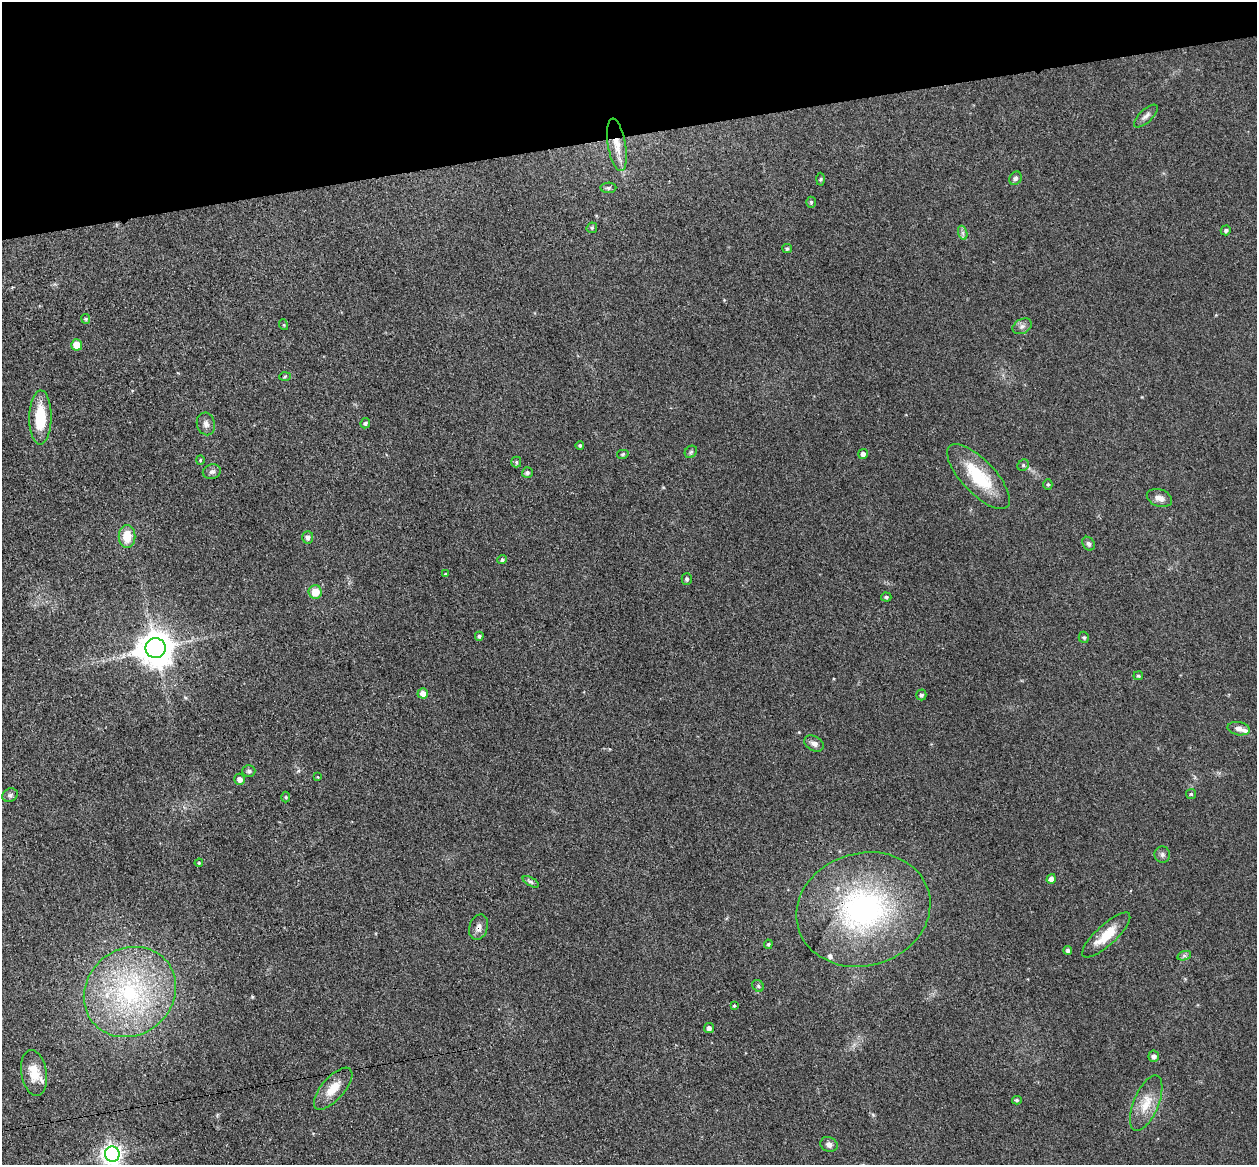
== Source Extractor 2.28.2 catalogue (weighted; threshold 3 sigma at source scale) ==
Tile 3 of 4 x 4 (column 3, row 1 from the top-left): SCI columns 2569-3823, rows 3643-4805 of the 5135 x 5078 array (HDU 1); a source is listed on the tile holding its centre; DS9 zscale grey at full resolution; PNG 1259 x 1167 px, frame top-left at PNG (2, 2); each listed source drawn as its Kron ellipse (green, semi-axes under 4 px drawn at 4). Shown black and unused: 12% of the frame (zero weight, under 3 of 4 exposures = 5% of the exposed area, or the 3 px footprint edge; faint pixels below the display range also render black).
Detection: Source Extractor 2.28.2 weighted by HDU 2 'WHT'; one run over the whole footprint, this tile lists its part. Background 0.0741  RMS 0.0078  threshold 0.0353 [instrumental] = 3 sigma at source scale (4.5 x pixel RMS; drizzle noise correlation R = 1.50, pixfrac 1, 0.05/0.05 arcsec/px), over >= 5 px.
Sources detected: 76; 3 inside a brighter listed object's ellipse — not listed separately; the other 73 listed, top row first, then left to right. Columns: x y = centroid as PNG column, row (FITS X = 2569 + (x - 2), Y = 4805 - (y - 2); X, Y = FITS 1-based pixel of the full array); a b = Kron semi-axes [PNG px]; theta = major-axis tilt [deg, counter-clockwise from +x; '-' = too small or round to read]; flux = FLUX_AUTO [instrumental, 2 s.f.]
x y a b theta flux
1146 116 15 6 43 3.4
617 145 26 9 -80 12
1015 178 7 6 - 1.8
821 179 6 4 88 1
608 188 8 5 2 1.8
811 202 5 4 - 1.2
592 228 6 5 - 1.1
1226 230 5 5 - 1.6
963 233 7 4 -71 1.6
787 249 5 4 - 1.4
86 319 5 4 - 0.99
284 325 5 3 - 0.66
1022 326 10 7 27 3.1
77 345 5 5 - 12
285 376 6 4 4 1.1
40 417 27 11 89 28
365 423 5 5 - 2
206 424 11 9 -76 3.8
580 445 4 4 - 1.3
691 452 7 5 46 1.4
623 454 6 4 13 1
863 454 5 5 - 2.9
200 460 4 4 - 0.8
516 462 5 5 - 1.2
1023 465 6 5 - 1.3
212 472 9 7 15 2.4
527 472 5 5 - 1.7
978 476 42 16 -46 37
1048 484 5 4 - 1.2
1159 498 13 8 -18 5
127 536 11 8 90 14
308 537 6 5 - 2.6
1089 544 7 5 -55 2
502 560 5 4 - 1.8
445 574 4 3 - 0.83
687 579 5 5 - 1.6
315 592 7 6 - 12
886 597 5 4 - 1.1
479 636 4 4 - 1.5
1084 637 6 5 - 1.3
155 648 10 10 - 1800
1138 676 5 4 - 1.2
423 693 5 5 - 5.6
921 695 5 5 - 1.6
1239 729 11 6 -9 3.3
814 743 10 7 -28 3.7
249 771 6 6 - 1.8
318 777 4 2 - 0.51
240 779 5 5 - 3.9
1191 794 5 5 - 1.1
10 795 8 6 25 2
286 797 5 3 - 0.86
1162 855 8 8 - 2.3
199 863 4 3 - 0.82
1051 879 5 4 - 4.9
531 882 9 4 -30 1.8
863 909 68 56 16 160
478 927 13 9 73 4.4
1106 935 31 10 43 17
768 944 5 4 - 0.99
1068 950 4 4 - 1.9
1184 956 7 4 18 1.8
758 986 6 5 - 1.4
130 992 48 43 39 130
734 1005 4 3 - 0.96
709 1028 5 5 - 2.8
1154 1056 6 5 - 2.8
34 1073 23 12 -80 14
333 1089 26 11 49 13
1017 1100 5 4 - 1.1
1146 1103 29 12 67 15
829 1144 9 7 -23 3.2
112 1154 8 7 - 420
Overlapping masked pixels (flux is a lower limit): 4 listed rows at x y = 617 145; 155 648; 863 909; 478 927
Isophote crosses this tile's border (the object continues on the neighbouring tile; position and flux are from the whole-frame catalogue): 1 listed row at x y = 112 1154